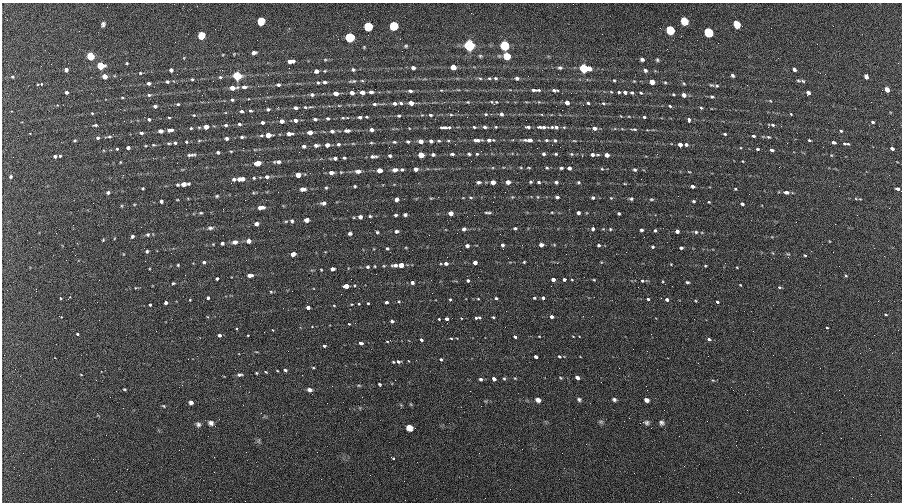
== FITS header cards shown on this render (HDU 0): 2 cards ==
NAXIS1  =                  900 / length of data axis 1
NAXIS2  =                  500 / length of data axis 2

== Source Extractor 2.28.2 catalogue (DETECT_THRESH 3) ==
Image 900 x 500 px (HDU 0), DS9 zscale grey, 1 PNG px = 1 image px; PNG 904 x 504 px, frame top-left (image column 1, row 500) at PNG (2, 3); no overlay
Background 303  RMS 12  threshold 37.1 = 3 sigma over >= 5 px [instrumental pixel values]
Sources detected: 481; all 481 listed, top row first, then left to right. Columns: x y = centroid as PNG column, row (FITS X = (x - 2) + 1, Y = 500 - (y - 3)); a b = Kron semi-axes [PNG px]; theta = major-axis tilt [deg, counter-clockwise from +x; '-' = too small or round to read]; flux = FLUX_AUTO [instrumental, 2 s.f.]
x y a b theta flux
573 4 2 2 - 560
7 20 2 2 - 670
261 21 7 6 - 12000
684 21 8 6 -61 6600
103 24 6 4 67 2000
737 24 9 7 -47 6000
368 26 7 6 - 37000
393 26 7 6 - 34000
670 30 7 6 - 20000
708 32 7 6 - 28000
201 35 6 5 - 24000
349 37 6 6 - 120000
469 45 6 5 - 350000
504 45 5 5 - 190000
406 46 5 4 - 1100
364 47 3 3 - 750
402 51 2 2 - 480
254 53 5 3 - 2600
90 56 5 4 - 83000
480 56 5 4 - 1100
507 56 5 5 - 60000
184 58 5 3 - 650
642 59 4 3 - 1800
325 60 5 4 - 930
657 60 5 4 - 1200
291 61 6 4 5 6000
127 63 3 3 - 790
101 66 4 4 - 90000
453 67 4 4 - 17000
289 68 2 2 - 860
413 68 4 3 - 2900
560 68 6 4 -8 1500
584 68 6 4 -11 220000
353 69 5 4 - 1800
794 69 5 3 - 1800
66 70 4 4 - 4200
171 70 4 4 - 4500
222 70 3 2 - 900
645 70 5 4 - 1800
316 71 4 4 - 6000
325 71 5 4 - 930
140 73 4 4 - 1000
732 75 4 3 - 1600
105 76 4 4 - 19000
237 76 4 4 - 320000
866 76 5 4 - 3200
12 77 4 4 - 1300
220 77 4 3 - 1400
480 78 5 4 - 1000
489 78 4 4 - 980
495 78 5 4 - 1200
517 78 4 4 - 2500
192 79 3 3 - 1100
614 80 3 3 - 920
353 81 13 5 7 2300
634 81 4 4 - 670
800 81 8 3 -6 2400
167 82 3 3 - 1800
325 82 4 3 - 2600
652 82 4 4 - 15000
665 82 4 4 - 870
149 83 4 3 - 4400
318 83 4 3 - 1400
684 83 5 4 - 970
38 84 3 2 - 610
41 84 4 4 - 710
278 85 4 3 - 2700
711 85 6 3 -24 1100
258 86 3 3 - 540
717 86 5 4 - 1200
244 87 4 3 - 5000
232 88 4 4 - 22000
887 89 4 4 - 9200
441 90 5 3 - 750
535 90 13 4 -1 3000
554 90 7 4 -1 2600
410 91 4 3 - 2900
66 92 3 3 - 4500
362 92 4 3 - 14000
371 92 4 3 - 4400
611 92 4 3 - 770
619 92 3 3 - 1000
625 92 4 3 - 3800
335 93 4 4 - 15000
352 93 4 3 - 13000
632 93 4 3 - 1200
641 93 4 3 - 1000
808 93 4 4 - 4700
673 94 3 3 - 890
149 95 5 4 - 1600
312 95 4 3 - 3000
684 95 4 3 - 8800
712 97 5 4 - 1200
122 98 4 2 - 880
232 100 4 3 - 1900
770 101 4 4 - 710
208 102 3 3 - 400
468 102 5 4 - 840
491 102 7 5 -37 1500
395 103 4 3 - 4300
401 103 5 3 - 1600
411 103 4 3 - 16000
567 103 4 3 - 11000
588 103 3 3 - 1500
604 103 4 4 - 1200
178 104 4 3 - 1300
375 104 5 3 - 1800
583 105 3 2 - 690
155 106 4 3 - 3700
339 106 5 3 - 790
670 106 4 3 - 1100
305 107 6 4 -16 1300
296 108 4 3 - 4100
701 108 4 3 - 1100
268 109 4 3 - 2300
562 110 2 2 - 460
242 111 4 4 - 1700
250 111 4 3 - 1200
92 113 4 3 - 790
486 114 4 3 - 990
501 114 4 4 - 3100
791 114 3 2 - 680
194 115 4 3 - 720
422 115 4 3 - 600
431 115 5 3 - 1200
451 115 5 3 - 1000
399 116 3 3 - 1400
621 116 3 2 - 570
169 117 3 2 - 740
360 117 4 3 - 3000
367 117 3 3 - 1000
629 117 4 3 - 570
644 117 3 3 - 1500
328 118 3 3 - 1800
343 118 4 3 - 920
149 119 4 3 - 2300
315 119 4 3 - 2600
295 120 4 3 - 4500
689 120 5 4 - 2400
282 121 4 4 - 8300
262 122 4 3 - 2900
873 122 3 3 - 1300
239 124 4 4 - 2000
95 125 5 3 - 1400
226 125 3 3 - 1900
773 125 4 3 - 1300
206 127 4 4 - 16000
444 127 7 3 -2 2200
449 127 4 3 - 1000
474 127 4 2 - 1300
485 127 4 3 - 2400
496 127 3 3 - 710
528 127 4 3 - 2500
542 127 10 3 -2 3700
552 127 3 3 - 910
556 127 4 3 - 2700
191 128 3 3 - 850
595 128 4 4 - 5500
372 129 4 3 - 4600
634 129 8 4 0 1300
170 130 6 3 6 4500
160 131 4 4 - 6500
332 131 4 4 - 3000
347 131 6 4 -1 3400
841 131 4 3 - 1100
310 132 4 4 - 8900
30 133 3 2 - 530
141 133 4 3 - 2000
289 134 5 3 - 5400
725 134 4 3 - 1200
261 135 5 4 - 1300
268 135 4 4 - 20000
754 136 3 3 - 1600
109 137 10 4 7 1600
242 137 4 3 - 1500
768 137 5 3 - 1100
98 138 4 4 - 1600
226 138 4 3 - 2300
477 140 8 3 2 3700
489 140 6 3 -1 4300
529 140 9 4 -1 5500
546 140 5 3 - 1300
555 140 5 4 - 1400
809 140 3 2 - 1100
75 141 4 3 - 990
199 141 5 3 - 800
420 141 4 4 - 9900
431 141 4 4 - 3900
439 141 5 4 - 1000
448 141 5 3 - 880
574 141 5 3 - 710
186 142 3 3 - 990
394 142 5 4 - 1100
408 142 4 3 - 1200
834 142 4 3 - 2700
169 143 5 3 - 920
175 143 4 3 - 1400
353 143 5 3 - 730
371 143 6 3 -8 970
338 144 4 4 - 1600
680 144 4 4 - 6500
846 144 7 3 -5 1600
153 145 5 4 - 880
316 145 5 4 - 2800
327 145 4 4 - 5900
686 145 4 3 - 2300
304 146 4 3 - 2500
128 148 4 3 - 3300
892 148 4 3 - 3200
117 149 3 3 - 930
757 149 3 3 - 1100
772 150 4 3 - 2800
231 151 4 3 - 770
218 152 3 3 - 1700
299 152 2 2 - 530
433 154 4 3 - 2100
452 154 5 3 - 1600
469 154 4 3 - 1400
477 154 3 3 - 950
544 154 4 4 - 1900
556 154 3 3 - 1300
571 154 5 4 - 1200
592 154 4 3 - 3200
191 155 12 4 5 2500
421 155 4 4 - 39000
598 155 5 2 - 870
607 155 4 4 - 8500
55 156 4 3 - 2700
60 156 3 3 - 870
373 156 9 4 2 2800
390 156 4 3 - 1700
153 158 2 2 - 4300
335 158 4 3 - 2400
344 158 3 3 - 1100
471 161 2 2 - 2800
743 161 3 3 - 560
120 162 4 3 - 620
278 162 7 4 5 2800
177 163 2 2 - 850
258 163 5 4 - 17000
779 167 2 2 - 510
521 168 5 3 - 770
529 168 5 2 - 770
547 168 5 4 - 1000
561 168 3 3 - 1300
569 168 4 3 - 3000
402 169 4 3 - 1400
416 169 4 4 - 4100
602 169 4 3 - 750
379 170 4 4 - 8300
395 170 6 4 5 3300
635 170 4 4 - 1500
358 171 6 5 - 3800
689 172 4 2 - 620
331 173 5 4 - 3100
298 175 4 4 - 8500
10 176 5 5 - 1800
267 177 5 4 - 2300
254 178 3 3 - 910
234 179 4 3 - 1700
241 179 7 4 4 6400
478 182 5 4 - 1700
493 182 4 4 - 6500
508 182 4 4 - 5700
531 182 4 3 - 1100
539 182 4 3 - 1200
556 182 4 3 - 1800
578 182 4 3 - 1100
184 184 5 4 - 6200
625 184 4 3 - 590
177 185 4 3 - 1100
355 186 3 2 - 980
693 186 4 3 - 2400
839 186 2 2 - 1100
143 188 3 3 - 880
326 188 4 3 - 950
303 189 6 4 -1 3900
735 189 3 3 - 720
897 189 4 3 - 2100
108 192 5 4 - 1600
786 192 6 4 -7 2700
217 196 4 3 - 1000
438 197 2 2 - 610
471 197 5 3 - 870
512 197 5 4 - 790
557 197 4 3 - 1500
431 198 5 3 - 710
593 198 4 4 - 1400
611 198 3 3 - 630
396 199 4 4 - 4200
631 199 5 4 - 1400
651 199 6 4 1 1200
856 199 5 3 - 740
177 200 3 2 - 590
161 201 4 3 - 1700
693 201 4 3 - 1100
709 202 3 2 - 710
323 203 6 4 -4 2500
134 204 5 3 - 600
742 204 4 3 - 1400
122 206 5 3 - 740
261 207 8 4 3 4400
186 209 2 2 - 2100
552 212 4 2 - 700
201 213 5 3 - 890
451 213 4 4 - 6300
488 213 8 3 -3 1500
578 213 4 4 - 2400
619 213 3 3 - 1100
396 215 3 3 - 1400
405 215 4 3 - 1800
857 215 3 2 - 740
370 216 3 3 - 990
360 217 4 4 - 2800
307 220 5 4 - 4500
292 221 5 4 - 1600
257 224 4 4 - 2800
835 224 2 2 - 410
210 228 8 5 3 2200
515 228 3 3 - 1100
464 229 4 4 - 2400
593 229 4 3 - 1700
610 229 4 4 - 790
641 230 4 3 - 1600
655 230 4 3 - 1100
396 231 5 5 - 1500
677 231 4 4 - 3000
377 232 4 3 - 1100
696 232 5 4 - 1400
56 233 3 2 - 1900
457 233 2 2 - 3500
350 234 5 4 - 1900
148 235 5 5 - 1300
133 236 4 3 - 2400
103 240 4 3 - 780
248 241 5 4 - 3900
235 242 7 5 9 3100
222 243 3 3 - 1500
502 245 4 3 - 1700
541 245 4 4 - 3900
599 245 3 3 - 1300
467 246 4 3 - 2700
653 247 4 3 - 1100
387 248 4 4 - 1300
406 248 4 3 - 640
681 248 4 3 - 1500
503 249 2 2 - 520
147 251 4 3 - 1300
833 252 2 2 - 940
773 253 5 3 - 610
293 254 4 4 - 6600
788 254 6 3 -17 840
805 255 3 2 - 750
788 257 3 3 - 510
145 261 2 2 - 1600
204 262 4 4 - 1400
524 262 3 3 - 810
446 263 4 4 - 2700
475 263 4 4 - 5100
671 264 3 2 - 580
178 265 3 3 - 820
395 265 6 4 2 3700
401 265 4 4 - 16000
375 266 3 2 - 700
705 266 3 3 - 700
367 267 4 4 - 1500
332 269 4 4 - 3300
321 270 3 2 - 710
250 275 6 4 2 3800
846 276 5 4 - 930
217 279 3 3 - 1400
553 279 4 4 - 6100
564 279 3 3 - 2200
468 280 3 3 - 1400
594 280 3 2 - 630
642 281 4 3 - 970
412 282 4 3 - 3500
687 282 4 3 - 1200
173 283 4 3 - 1000
355 285 4 3 - 860
740 285 3 2 - 640
346 286 4 4 - 19000
780 287 5 3 - 930
271 292 4 4 - 970
60 298 3 2 - 850
208 298 3 3 - 2200
496 298 3 3 - 1300
534 298 4 3 - 1000
543 298 4 3 - 3300
450 299 3 3 - 910
478 299 4 2 - 640
648 299 4 3 - 2000
190 300 3 3 - 660
667 300 4 3 - 3600
399 301 5 4 - 920
696 301 4 3 - 670
386 302 3 3 - 2800
717 302 3 3 - 1300
166 303 3 3 - 3300
368 303 3 2 - 810
359 304 3 3 - 660
150 305 3 3 - 1300
334 305 4 3 - 710
308 307 4 3 - 8200
886 314 3 2 - 810
493 317 3 3 - 1200
552 317 4 3 - 9100
476 318 3 3 - 1600
479 318 3 3 - 1000
439 319 3 2 - 690
447 319 4 3 - 6800
392 321 4 3 - 5400
355 323 3 2 - 870
349 324 3 2 - 650
505 327 2 2 - 300
827 328 3 2 - 810
236 329 3 2 - 930
273 330 3 2 - 460
77 334 3 3 - 1600
651 334 2 2 - 390
219 335 3 3 - 6000
248 335 3 3 - 1000
539 336 3 2 - 470
573 336 3 2 - 490
515 337 4 3 - 3500
451 338 4 2 - 760
709 339 4 3 - 3200
421 340 4 3 - 4500
387 341 5 3 - 820
361 343 4 3 - 3600
324 346 4 3 - 1900
288 351 2 2 - 660
559 356 4 3 - 1200
708 356 2 2 - 440
536 357 4 3 - 3100
441 359 4 3 - 1100
393 362 3 2 - 790
398 362 5 4 - 2000
313 368 3 2 - 810
285 370 4 3 - 1500
266 372 4 2 - 740
256 373 3 2 - 850
81 375 3 2 - 500
239 375 7 4 2 2100
504 378 4 4 - 970
515 378 4 4 - 710
561 378 5 3 - 770
577 378 4 3 - 2900
481 379 4 4 - 1500
494 379 4 4 - 2400
96 380 2 2 - 390
395 380 2 2 - 350
713 380 5 3 - 810
379 384 4 3 - 1000
359 385 5 3 - 890
124 389 4 3 - 920
310 390 6 4 -14 2700
745 394 2 2 - 1100
110 397 2 2 - 1100
579 399 6 5 - 1600
538 400 6 5 - 3500
614 400 5 4 - 1700
647 400 5 4 - 2700
191 402 5 4 - 2600
164 406 6 4 -28 910
747 410 2 2 - 390
629 418 3 2 - 700
707 421 2 2 - 830
601 422 7 5 7 1400
211 423 7 6 - 2900
646 423 8 7 - 2300
662 423 6 6 - 2100
198 424 7 6 - 2200
409 428 6 5 - 5900
106 435 2 2 - 4600
259 440 8 4 90 1400
736 445 3 2 - 790
392 458 5 3 - 4700
852 498 3 2 - 670
869 500 3 2 - 620
245 501 2 2 - 340
At the frame edge (FLAGS 8, measured only in part): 2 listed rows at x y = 573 4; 245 501